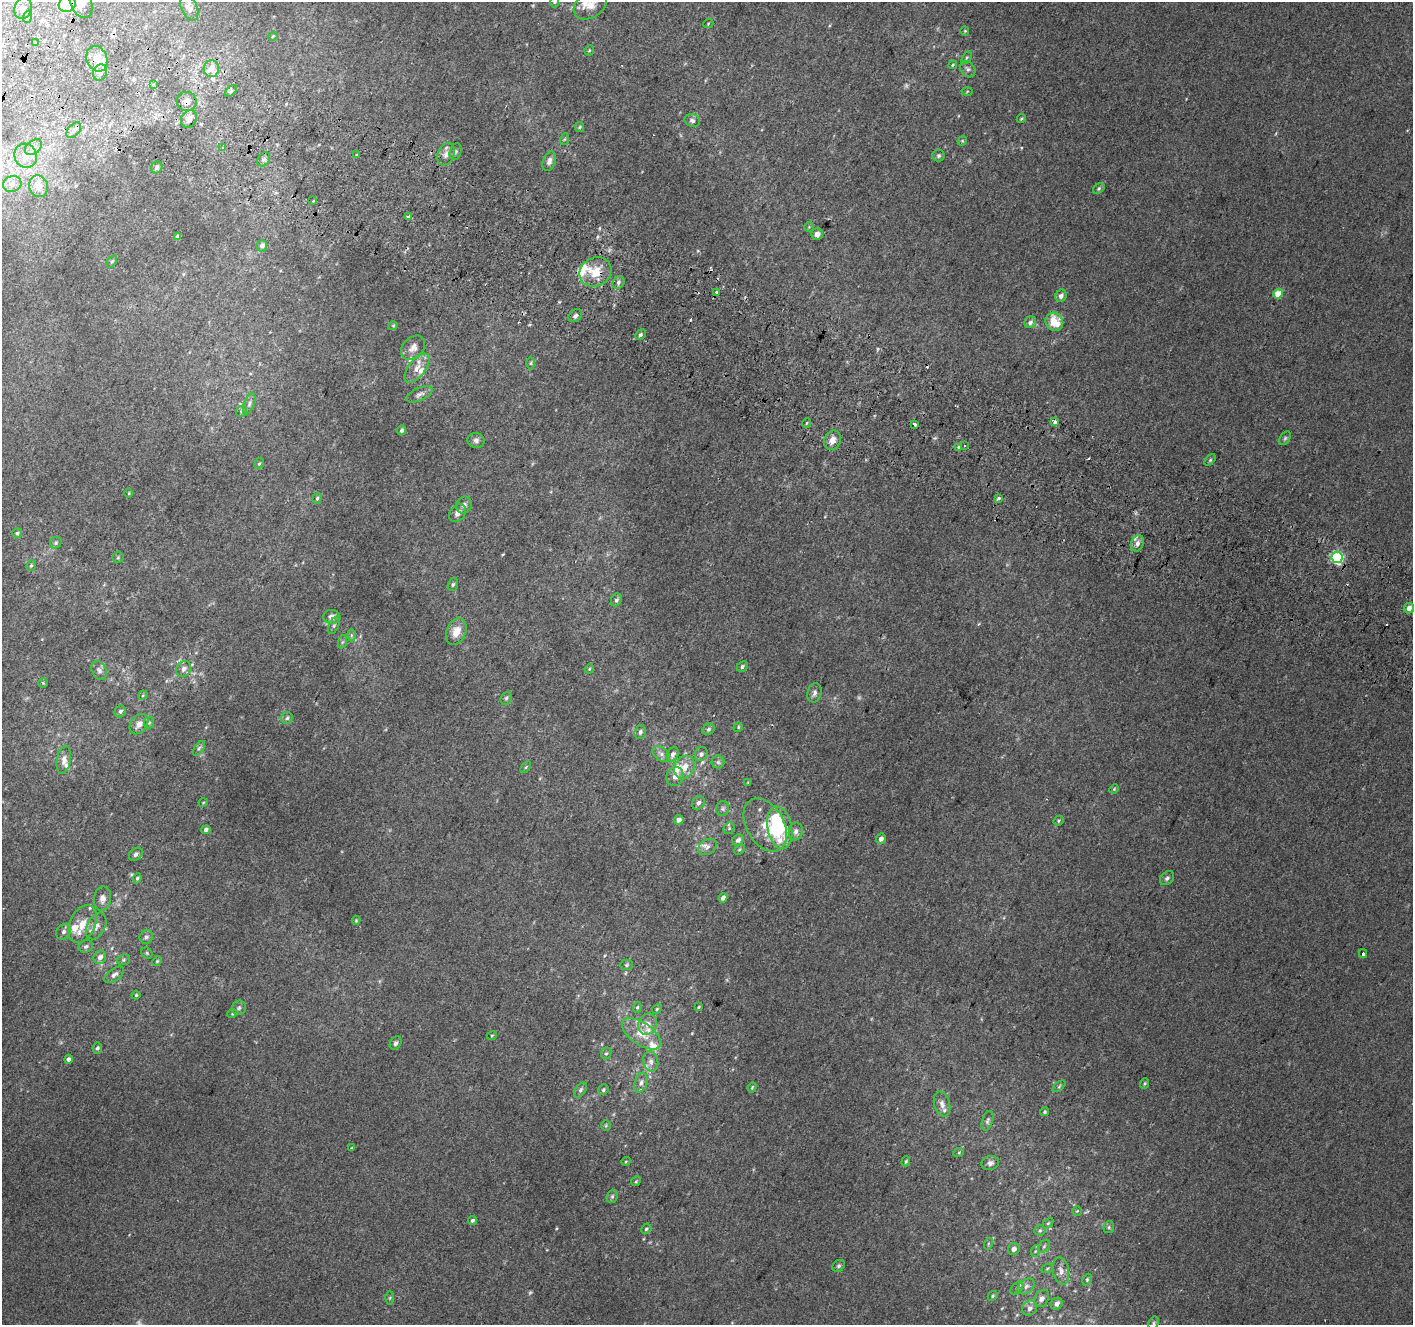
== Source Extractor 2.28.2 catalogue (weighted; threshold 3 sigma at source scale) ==
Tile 11 of 4 x 4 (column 3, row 3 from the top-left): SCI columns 2853-4263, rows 1635-2957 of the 5694 x 5850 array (HDU 1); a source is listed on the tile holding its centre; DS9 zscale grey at full resolution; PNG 1415 x 1327 px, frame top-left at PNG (2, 2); each listed source drawn as its Kron ellipse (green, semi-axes under 4 px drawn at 4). Shown black and unused: <1% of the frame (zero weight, under 2 of 3 exposures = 2% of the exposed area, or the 3 px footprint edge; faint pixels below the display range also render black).
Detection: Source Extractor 2.28.2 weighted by HDU 2 'WHT'; one run over the whole footprint, this tile lists its part. Background 0.012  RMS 0.0071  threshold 0.0317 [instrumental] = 3 sigma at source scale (4.5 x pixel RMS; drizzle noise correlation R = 1.50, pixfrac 1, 0.0396/0.0396 arcsec/px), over >= 5 px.
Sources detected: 239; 3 too faint to see at this stretch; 10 cosmic-ray / hot-pixel residue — neither listed nor drawn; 20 inside a brighter listed object's ellipse — not listed separately; the other 206 listed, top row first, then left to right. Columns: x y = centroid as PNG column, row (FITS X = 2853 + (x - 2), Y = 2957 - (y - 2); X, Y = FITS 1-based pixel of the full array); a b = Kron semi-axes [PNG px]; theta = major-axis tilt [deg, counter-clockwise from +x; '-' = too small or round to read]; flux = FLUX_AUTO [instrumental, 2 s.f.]
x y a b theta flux
81 2 17 10 -69 9.6
554 2 6 4 88 0.93
67 4 9 8 - 23
590 5 18 12 32 9.3
23 8 11 8 73 4.6
189 8 14 8 -66 4.3
27 17 6 4 71 1.3
708 24 5 3 - 0.69
965 31 5 4 - 0.72
273 36 4 3 - 0.62
36 42 3 3 - 2.5
589 50 5 4 - 0.83
967 57 7 4 59 1.1
97 59 13 10 -70 9.5
953 65 4 3 - 0.81
211 69 8 7 - 5.9
968 69 9 7 -53 2.2
100 72 8 7 - 3.2
154 85 4 3 - 1.8
231 91 7 4 45 1.4
967 91 5 3 - 0.67
187 101 10 9 - 4.6
189 119 9 7 61 5.4
1021 119 5 3 - 0.85
692 120 8 6 -17 2.2
580 127 5 4 - 0.85
74 130 9 5 48 2.6
565 139 6 4 70 0.86
962 141 5 4 - 0.68
33 147 10 6 39 3.3
223 147 3 3 - 1.3
456 152 8 5 71 1.6
446 154 11 8 68 4.3
357 155 4 4 - 0.75
26 156 12 11 - 7.3
939 156 6 6 - 1.4
264 159 7 6 - 1.7
549 161 10 6 72 3.1
157 167 6 5 - 1.4
12 184 9 8 - 3.7
39 186 11 9 -73 7.3
1099 189 6 4 37 1.1
313 201 3 2 - 0.74
408 217 3 3 - 5.9
809 227 5 5 - 0.79
817 234 6 5 - 3.6
177 237 4 4 - 2.2
262 246 6 5 - 3.3
112 261 7 3 53 1
595 272 16 14 29 16
618 282 7 5 51 2.1
717 292 4 3 - 5.2
1278 294 5 4 - 15
1061 296 6 5 - 2.8
575 316 7 5 39 1.9
1030 322 6 5 - 2.5
1054 322 9 8 - 17
393 326 5 4 - 0.74
640 335 6 4 46 1.4
413 348 14 10 44 4.7
531 363 6 4 89 0.87
417 368 17 8 52 6.3
419 394 14 6 25 2.9
249 404 11 5 71 2.3
241 411 6 5 - 1.2
1055 422 3 3 - 3.3
806 423 5 3 - 0.77
915 424 3 3 - 6.3
402 430 5 4 - 1.8
1285 438 7 5 54 1.3
476 440 8 7 - 2.4
832 440 10 8 66 5.3
964 446 3 3 - 2.4
959 447 3 3 - 4.6
1210 460 6 4 46 1
259 463 6 4 65 0.95
129 493 5 3 - 0.61
317 498 6 4 72 1.3
999 498 4 3 - 2.1
464 505 8 8 - 2.7
458 513 10 7 50 3.7
17 533 5 5 - 1.1
56 543 6 5 - 1.3
1137 543 8 6 67 3.1
118 557 5 5 - 0.97
1337 557 6 5 - 81
31 565 5 4 - 1.1
453 584 7 5 73 1.2
616 600 6 5 - 1.9
1409 608 5 5 - 3.6
332 617 8 7 - 4.2
334 625 9 5 65 1.5
456 632 14 9 69 8.7
351 635 6 4 90 1.2
342 642 7 4 71 1.3
742 667 6 5 - 1.6
184 669 8 7 - 3.2
589 669 5 4 - 0.75
99 670 10 7 -64 2.6
43 683 4 4 - 0.75
814 693 10 7 76 2.6
143 695 5 3 - 0.68
506 698 7 5 67 1.3
120 711 6 5 - 1.7
287 718 6 5 - 1.7
149 723 6 5 - 1.2
139 724 11 8 52 4.8
738 727 5 4 - 0.92
708 729 6 5 - 1.6
640 732 7 5 73 2
199 748 8 4 54 1.4
661 754 10 6 -38 2.7
673 754 7 5 68 2.7
701 754 7 6 - 2
64 760 14 7 82 4
718 762 6 6 - 1.6
526 767 7 3 53 0.79
684 767 12 10 62 8.3
675 776 9 8 - 4.4
748 783 4 4 - 0.69
1114 789 5 4 - 0.77
203 803 4 3 - 0.54
698 803 7 6 - 2.3
723 809 7 6 - 1.6
679 820 5 4 - 3.4
1058 821 5 4 - 0.94
765 825 29 19 -60 17
729 828 6 5 - 1.1
780 828 21 12 -79 34
206 830 5 4 - 2
796 831 9 7 84 3.2
881 839 5 5 - 3.1
738 840 6 5 - 2.5
707 847 10 7 31 3.2
739 849 6 4 44 0.95
136 854 7 5 42 2.1
137 878 5 4 - 1
1167 878 8 6 44 1.9
723 898 4 4 - 3.2
102 899 12 8 82 4
356 920 4 4 - 0.65
82 924 20 13 63 11
96 926 14 9 63 5.1
64 932 8 7 - 2.5
146 937 7 6 - 2
86 946 7 6 - 1.8
147 953 6 5 - 1.1
1363 954 4 3 - 5.6
100 957 7 6 - 4
124 960 6 5 - 1.1
157 961 5 4 - 0.79
626 965 7 5 2 1.3
114 975 11 6 35 3.1
136 995 4 4 - 0.91
637 1007 5 4 - 0.86
699 1007 3 3 - 0.68
239 1008 7 7 - 1.7
657 1009 5 4 - 0.8
232 1014 5 3 - 0.65
648 1024 11 9 69 4.7
641 1034 22 11 -35 12
492 1035 5 3 - 0.67
396 1043 7 5 57 1.8
97 1048 5 5 - 1.4
606 1053 6 5 - 1.1
68 1059 4 4 - 2.6
651 1061 10 7 -78 3.5
641 1083 10 6 73 3.2
1144 1083 5 4 - 0.9
1059 1086 7 4 39 1.1
752 1087 5 4 - 0.81
581 1090 8 5 54 1.5
603 1090 5 5 - 1.3
942 1104 13 7 -73 4.2
1044 1112 4 4 - 0.96
987 1121 10 5 72 1.8
606 1126 5 4 - 0.84
351 1148 4 2 - 0.55
959 1152 5 3 - 0.75
626 1161 5 3 - 0.64
906 1161 5 3 - 0.94
990 1163 9 7 8 2.8
636 1181 5 4 - 0.86
612 1196 7 5 70 1.4
1077 1211 4 4 - 0.71
472 1220 5 4 - 1.4
1048 1223 6 4 45 0.91
1109 1227 6 5 - 1.1
646 1229 5 4 - 1.2
1040 1230 6 5 - 1.3
988 1244 6 3 73 0.86
1044 1246 7 5 53 1.3
1014 1249 6 6 - 2.3
1035 1251 6 4 70 0.98
838 1266 7 5 31 1.3
1047 1269 6 3 20 0.82
1061 1271 14 8 -79 4.6
1087 1280 6 4 65 0.95
1026 1286 9 6 40 3.1
1017 1288 8 4 45 1.6
993 1296 5 4 - 1
390 1298 6 4 89 1.1
1041 1299 9 7 56 3.1
1057 1304 6 5 - 3.6
1030 1308 8 7 - 3.4
1154 1323 7 5 63 1.3
Overlapping masked pixels (flux is a lower limit): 4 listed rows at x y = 67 4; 187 101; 595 272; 780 828
Isophote crosses this tile's border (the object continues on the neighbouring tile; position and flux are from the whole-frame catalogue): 4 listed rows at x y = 81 2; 554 2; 67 4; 590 5